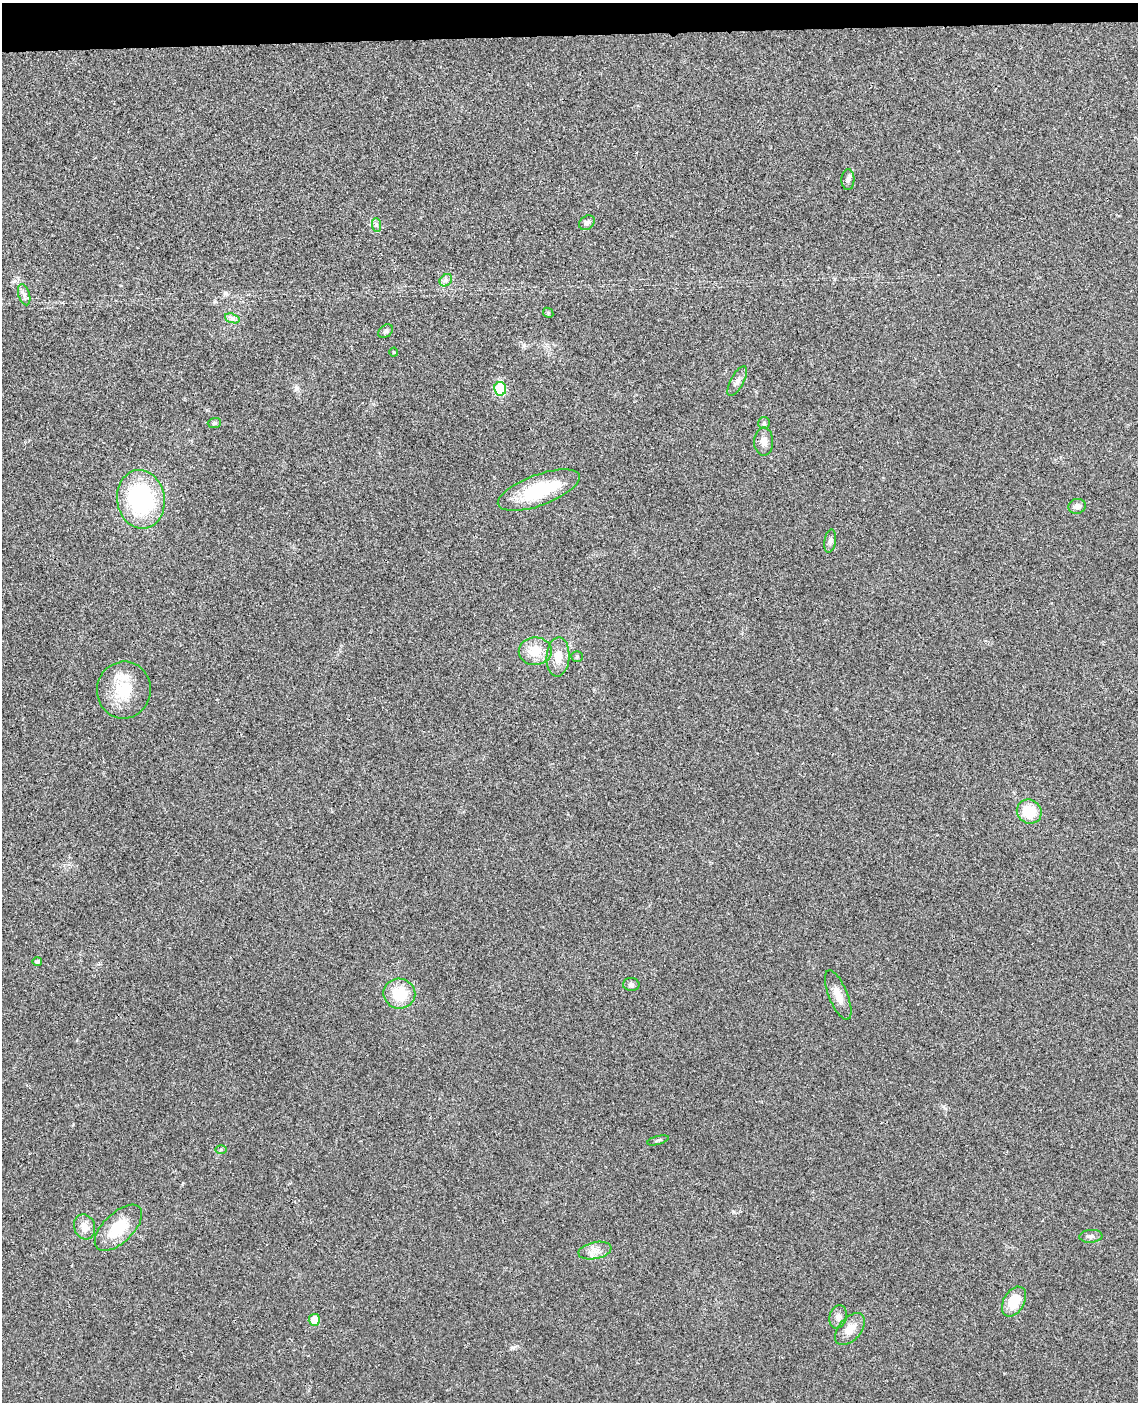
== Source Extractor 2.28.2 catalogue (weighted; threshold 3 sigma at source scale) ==
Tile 3 of 4 x 3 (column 3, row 1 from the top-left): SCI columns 2327-3462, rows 2941-4340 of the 4656 x 4585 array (HDU 1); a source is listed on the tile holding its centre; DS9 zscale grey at full resolution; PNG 1140 x 1404 px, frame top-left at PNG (2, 3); each listed source drawn as its Kron ellipse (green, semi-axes under 4 px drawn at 4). Shown black and unused: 2% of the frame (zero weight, under 3 of 4 exposures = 6% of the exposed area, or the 3 px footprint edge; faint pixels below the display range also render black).
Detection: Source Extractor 2.28.2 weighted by HDU 2 'WHT'; one run over the whole footprint, this tile lists its part. Background 0.0216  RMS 0.0044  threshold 0.0196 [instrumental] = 3 sigma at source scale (4.5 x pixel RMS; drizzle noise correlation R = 1.50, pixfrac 1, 0.05/0.05 arcsec/px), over >= 5 px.
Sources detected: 37; all 37 listed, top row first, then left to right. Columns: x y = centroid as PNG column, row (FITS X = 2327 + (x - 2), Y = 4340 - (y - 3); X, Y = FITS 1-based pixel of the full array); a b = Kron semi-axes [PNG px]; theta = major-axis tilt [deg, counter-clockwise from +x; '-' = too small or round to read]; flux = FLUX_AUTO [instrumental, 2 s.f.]
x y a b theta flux
848 180 10 6 89 1.3
587 223 8 6 38 1.4
376 225 7 4 -88 0.89
446 280 7 5 44 1.2
24 295 11 5 -73 1.6
548 313 5 4 - 0.57
232 318 7 4 -19 1.3
386 331 8 6 39 1.1
394 352 4 4 - 0.4
737 381 16 6 61 2.2
500 389 7 6 - 26
214 423 6 5 - 0.81
764 423 6 6 - 0.81
764 442 14 9 -90 3.1
539 490 43 15 20 27
141 499 29 24 -81 53
1077 506 8 7 - 2.3
830 541 12 5 81 1.5
535 651 16 14 1 8.9
577 656 6 5 - 0.68
558 657 19 11 86 6.4
124 690 28 27 - 17
1029 812 13 11 -37 12
37 962 4 4 - 1.1
631 985 8 6 -3 1.2
399 994 16 15 - 14
838 995 26 9 -68 5.2
658 1140 11 3 15 0.7
221 1149 6 4 0 0.57
85 1227 13 10 -71 4.3
118 1228 29 15 44 15
1091 1236 11 6 5 1.6
595 1251 17 8 12 3.8
1014 1302 16 10 61 11
838 1317 12 8 75 2.1
314 1320 6 5 - 5.8
850 1329 19 11 49 5.4
Unlisted compact peaks at least as high as the median listed source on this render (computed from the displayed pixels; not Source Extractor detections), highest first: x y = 513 1347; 733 1212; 225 293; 14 281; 207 410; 945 1108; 524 345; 297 388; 73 1124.